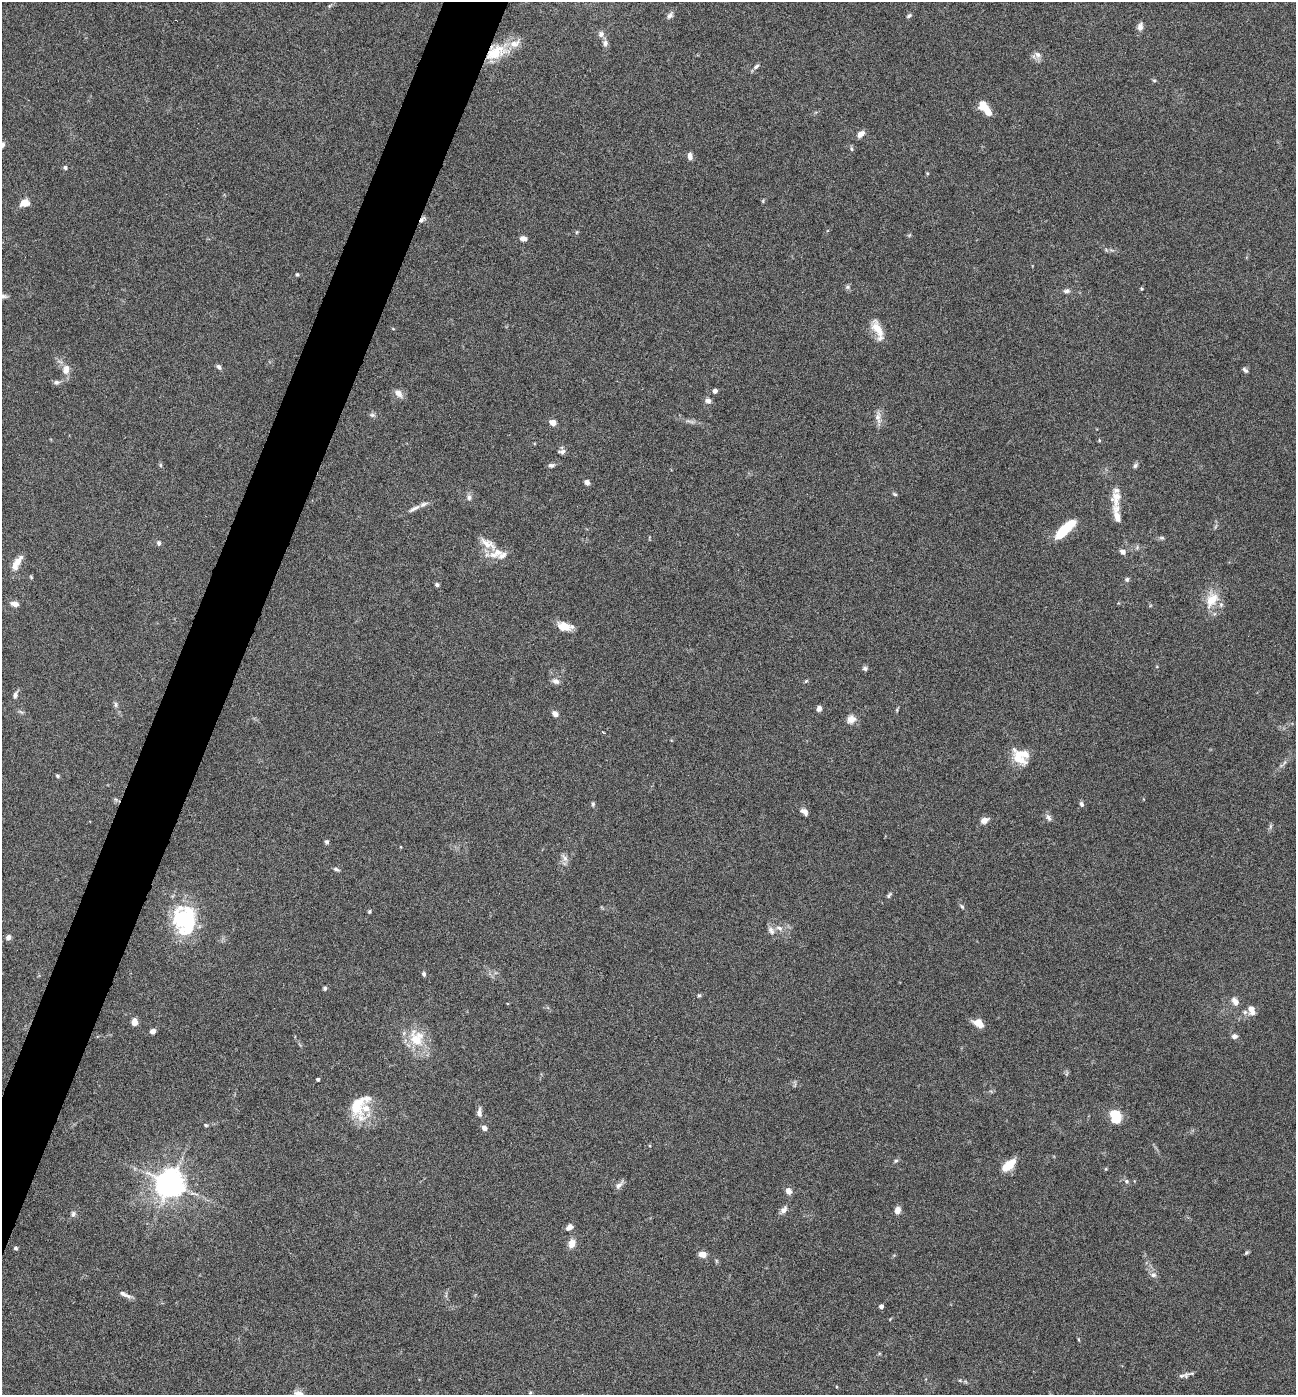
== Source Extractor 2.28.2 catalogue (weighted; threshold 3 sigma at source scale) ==
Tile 7 of 4 x 4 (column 3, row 2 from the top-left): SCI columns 2862-4155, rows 2789-4181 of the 5587 x 5578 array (HDU 1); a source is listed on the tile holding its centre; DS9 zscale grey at full resolution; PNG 1298 x 1397 px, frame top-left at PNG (2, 2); no overlay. Shown black and unused: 4% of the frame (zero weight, under 4 of 8 exposures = <1% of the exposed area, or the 3 px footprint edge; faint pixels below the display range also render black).
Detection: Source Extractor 2.28.2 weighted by HDU 2 'WHT'; one run over the whole footprint, this tile lists its part. Background 0.0936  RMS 0.0046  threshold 0.0187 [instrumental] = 3 sigma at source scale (4.09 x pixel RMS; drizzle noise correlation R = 1.36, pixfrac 0.8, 0.05/0.05 arcsec/px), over >= 5 px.
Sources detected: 130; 1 inside a brighter object's white glare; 1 cosmic-ray / hot-pixel residue — not listed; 9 inside a brighter listed object's ellipse — not listed separately; the other 119 listed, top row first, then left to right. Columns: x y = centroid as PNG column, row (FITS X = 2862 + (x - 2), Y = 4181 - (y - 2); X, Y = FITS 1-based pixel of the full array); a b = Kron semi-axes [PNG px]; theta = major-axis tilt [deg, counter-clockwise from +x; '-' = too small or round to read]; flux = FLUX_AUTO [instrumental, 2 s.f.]
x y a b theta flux
329 6 6 4 45 0.53
670 15 10 6 51 1.4
909 16 7 4 37 0.73
1140 27 11 7 77 2
601 34 7 7 - 1.7
605 43 8 7 - 1.5
496 52 31 17 24 14
1038 55 10 7 -33 1.8
756 66 9 5 38 1.2
1154 80 6 4 -1 0.52
985 108 16 7 -51 8.7
861 134 9 6 39 2.6
2 145 8 5 55 1.5
852 149 6 4 -88 0.64
690 156 8 5 -86 1.9
65 167 5 4 - 0.86
25 203 10 7 14 4
422 219 11 4 50 1.2
523 238 8 6 -13 2
297 274 4 4 - 0.55
848 287 6 5 - 0.87
1142 288 5 3 - 0.41
1066 291 9 5 -1 1.2
393 329 5 3 - 0.31
878 330 27 9 -67 6.7
219 367 7 5 -51 1.1
66 370 15 10 83 3.6
1245 370 7 4 -44 0.94
56 382 8 6 -1 1.3
715 391 4 4 - 1.9
398 393 12 8 -47 2.5
708 401 7 6 - 1.8
372 415 8 6 -19 0.93
878 417 17 8 -85 2.7
553 423 5 4 - 6.1
1099 440 5 4 - 0.44
562 452 9 5 10 1.3
160 465 6 4 -90 0.58
551 465 8 5 7 1.1
1135 465 8 5 51 0.92
587 482 5 5 - 2
895 494 6 4 -29 0.56
469 497 8 5 89 1.3
1116 498 23 13 -90 5.9
414 508 20 5 27 2.6
1065 528 27 10 37 12
1162 538 7 5 6 0.76
159 543 7 6 - 1
488 544 24 10 -32 5.3
1123 552 7 6 - 1.7
497 553 23 11 25 5.6
18 561 17 8 58 3.8
31 577 6 4 -46 0.46
1127 580 6 6 - 0.87
437 585 4 4 - 1
1212 600 25 15 62 8.9
15 604 10 6 -13 2.1
564 626 18 9 -10 5.3
865 669 6 6 - 1
556 681 10 7 -27 1.8
806 681 6 4 45 0.5
15 695 9 6 75 1.5
115 704 9 4 -90 0.94
819 708 6 5 - 1.7
555 714 7 6 - 1.9
851 719 12 10 24 2.9
1020 756 20 17 -43 9.9
58 776 5 4 - 0.64
593 804 6 4 -90 0.69
1081 804 7 5 -70 1
804 812 9 6 -44 1.9
1048 817 11 6 -63 1.4
984 820 9 6 26 2.6
327 842 6 5 - 0.82
565 858 10 7 -45 1.9
336 869 8 4 -16 0.89
889 895 9 4 51 0.75
962 906 7 4 -62 0.69
369 912 4 4 - 0.59
185 919 31 30 - 32
779 928 10 6 -26 1.8
771 931 12 8 -62 2
8 937 7 5 55 1.5
424 974 6 5 - 0.88
325 988 5 4 - 0.79
699 995 5 4 - 0.57
1235 1002 9 6 -55 2.9
1251 1009 10 8 69 2.8
134 1022 7 6 - 3.4
978 1023 11 7 -31 5
153 1031 6 5 - 1.9
1234 1036 7 6 - 1.4
416 1038 23 20 -89 12
318 1079 3 3 - 0.84
357 1105 34 19 -85 13
479 1112 15 5 90 1.8
1116 1116 12 9 -72 13
206 1125 5 4 - 0.53
484 1128 5 5 - 1.9
896 1161 6 5 - 0.76
1009 1165 18 9 41 6.7
1126 1181 6 5 - 0.99
170 1183 8 8 - 550
619 1185 11 7 44 1.8
788 1191 9 7 -69 2.1
784 1210 11 7 48 1.9
897 1210 8 7 - 2.5
73 1214 9 6 76 1.1
569 1227 8 6 34 2
572 1243 9 7 78 3.8
15 1248 6 4 -4 0.65
1246 1252 7 4 44 0.61
702 1254 8 6 -3 3.2
1153 1275 8 7 - 1.5
123 1293 14 6 -28 2.2
881 1306 4 4 - 2
1184 1375 18 6 13 1.7
960 1380 6 4 -2 0.54
530 1393 5 3 - 0.43
Overlapping masked pixels (flux is a lower limit): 2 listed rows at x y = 496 52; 422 219
Isophote crosses this tile's border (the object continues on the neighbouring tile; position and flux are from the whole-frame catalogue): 1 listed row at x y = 2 145